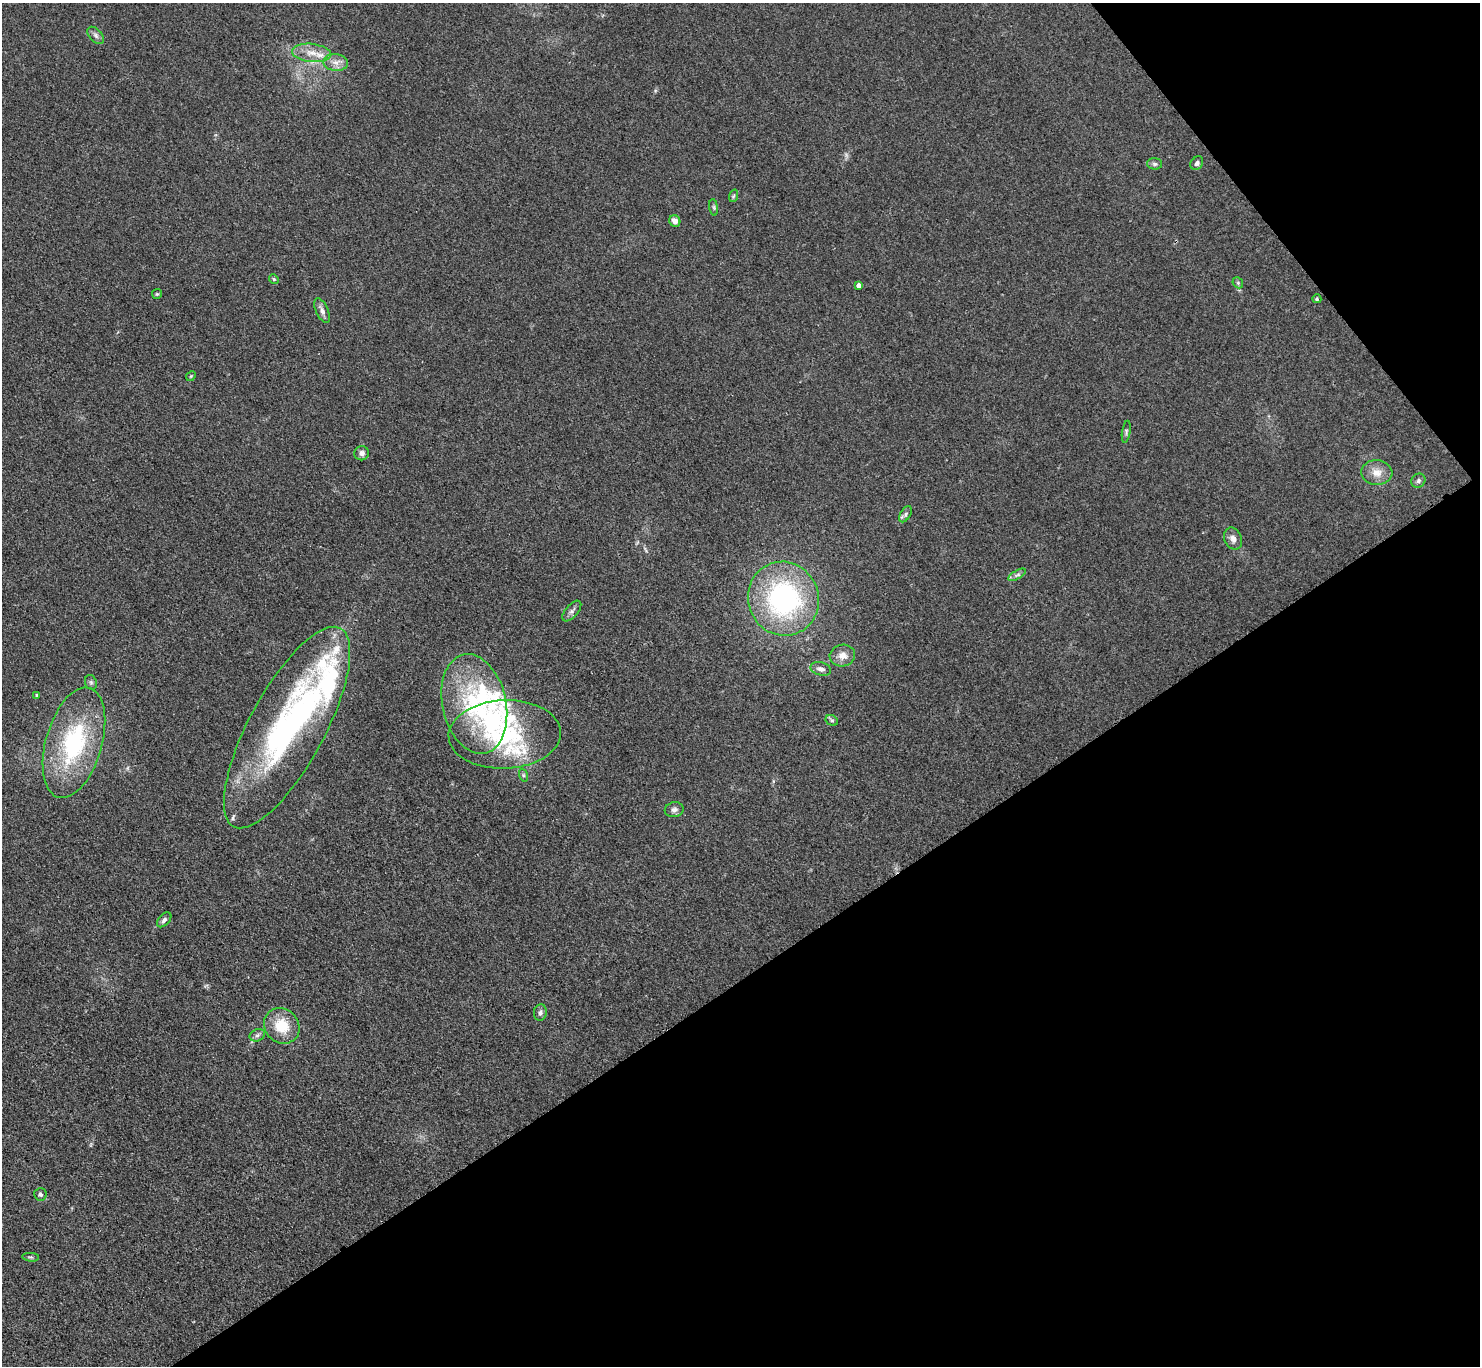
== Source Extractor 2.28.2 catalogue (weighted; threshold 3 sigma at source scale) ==
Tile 12 of 4 x 4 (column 4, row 3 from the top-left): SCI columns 4453-5930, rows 1684-3047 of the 5952 x 5948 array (HDU 1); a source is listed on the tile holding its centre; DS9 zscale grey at full resolution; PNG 1482 x 1368 px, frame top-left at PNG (2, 3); each listed source drawn as its Kron ellipse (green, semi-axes under 4 px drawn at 4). Shown black and unused: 34% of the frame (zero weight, under 3 of 4 exposures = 2% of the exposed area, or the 3 px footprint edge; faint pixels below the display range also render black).
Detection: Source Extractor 2.28.2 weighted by HDU 2 'WHT'; one run over the whole footprint, this tile lists its part. Background 0.0483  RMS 0.0052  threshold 0.0232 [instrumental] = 3 sigma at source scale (4.5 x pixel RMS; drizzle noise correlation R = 1.50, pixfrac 1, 0.05/0.05 arcsec/px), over >= 5 px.
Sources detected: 50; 1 inside a brighter object's white glare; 1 long thin detection or spike segment (spike, bleed or trail) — neither listed nor drawn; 7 inside a brighter listed object's ellipse — not listed separately; the other 41 listed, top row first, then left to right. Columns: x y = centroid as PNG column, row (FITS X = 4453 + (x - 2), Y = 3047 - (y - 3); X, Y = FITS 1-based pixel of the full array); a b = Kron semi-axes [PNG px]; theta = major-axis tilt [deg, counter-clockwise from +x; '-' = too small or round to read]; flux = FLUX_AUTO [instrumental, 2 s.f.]
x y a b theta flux
96 35 10 6 -47 1.8
312 53 20 9 -6 6.9
336 62 12 8 -5 3.7
1197 163 7 5 53 1.6
1155 164 7 6 - 1.1
733 196 6 4 70 0.68
714 207 8 4 -82 0.91
675 221 6 5 - 3.5
274 279 5 4 - 0.61
1238 283 6 4 -47 0.82
858 285 4 4 - 2.3
157 294 5 5 - 0.61
1317 299 4 4 - 0.81
322 311 13 6 -65 2.4
191 376 5 4 - 0.59
1126 432 11 3 81 0.92
362 453 7 7 - 2
1377 473 15 12 -5 5.7
1418 481 7 6 - 1.2
905 514 9 5 58 1.3
1233 539 11 8 -65 2.9
1017 575 10 4 30 1.4
783 599 37 35 -70 90
572 611 12 6 50 1.9
842 656 13 11 13 4.4
821 669 10 6 -16 2.2
91 682 8 6 -69 1.1
37 695 4 4 - 0.71
474 704 50 32 -78 55
832 720 6 5 - 0.97
287 727 113 37 62 140
505 734 56 34 2 60
74 743 57 28 74 57
523 775 7 4 -71 0.84
674 810 9 7 11 1.9
164 920 9 5 47 1.5
540 1012 8 6 81 1.6
282 1026 19 16 -44 14
257 1035 8 6 22 1.5
40 1194 6 6 - 1.3
31 1257 8 3 -5 0.73